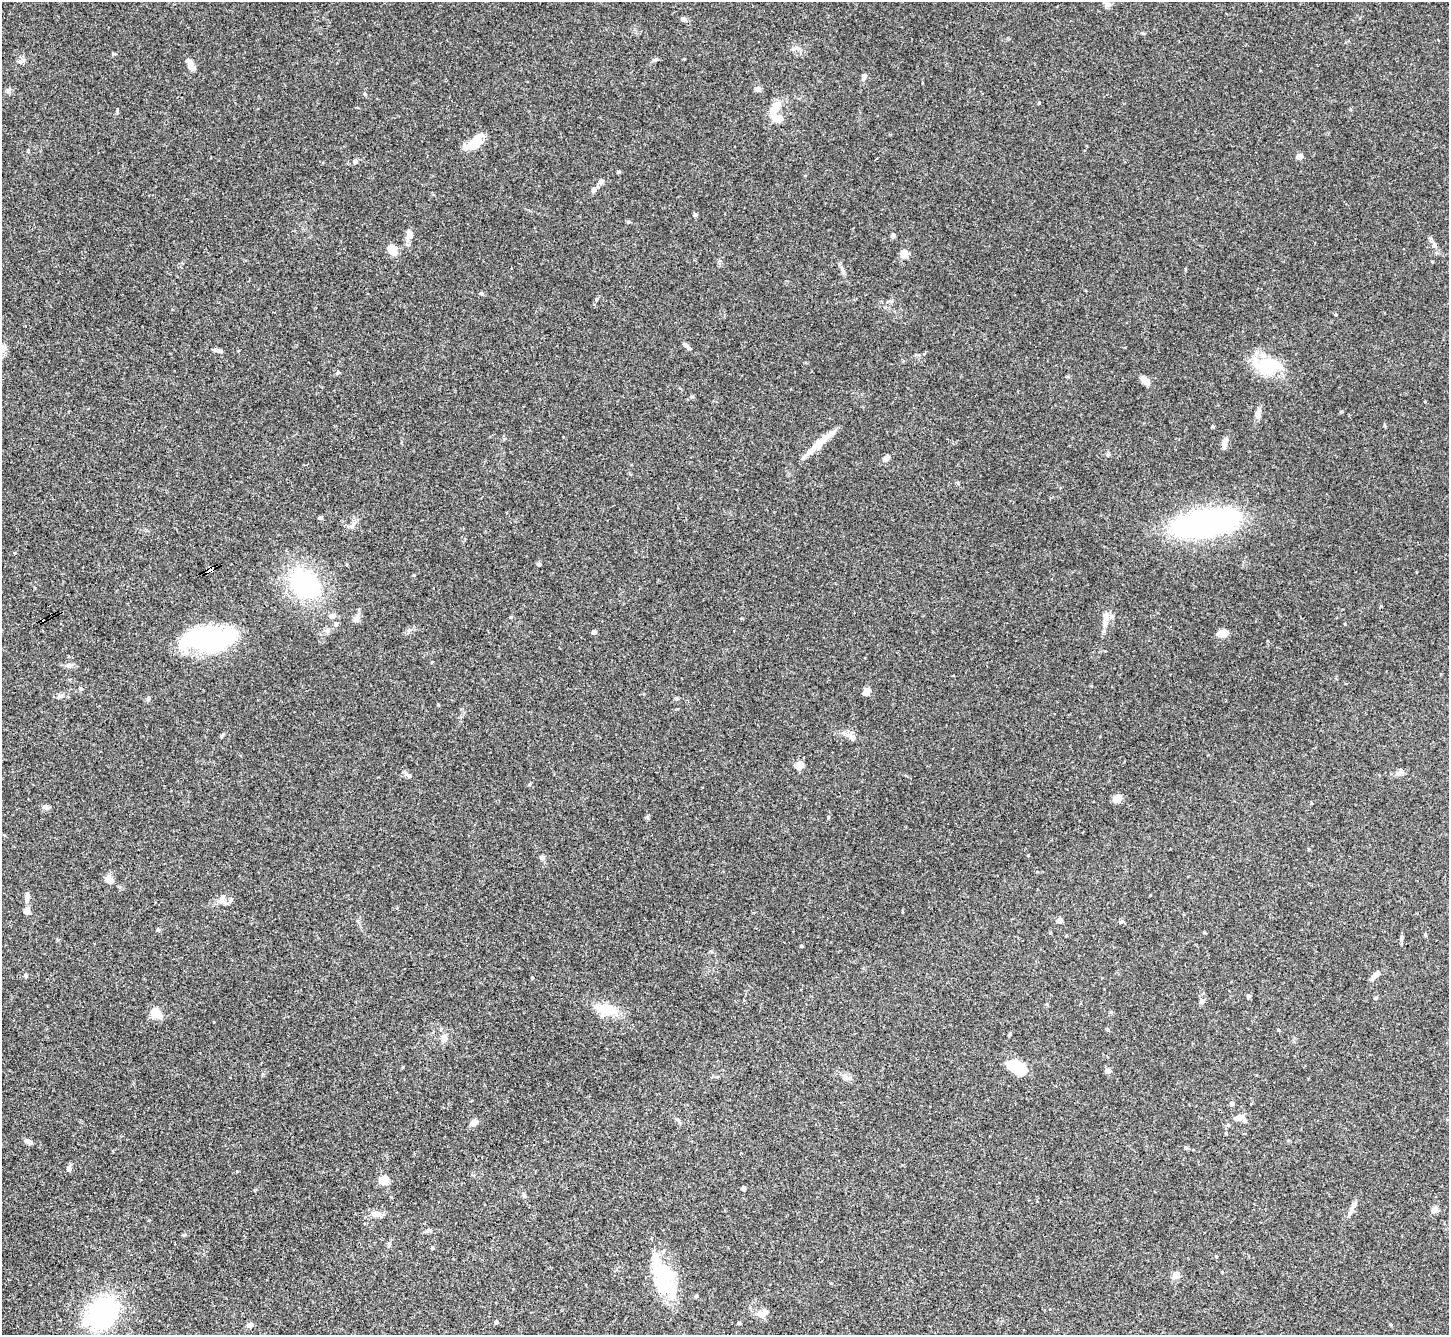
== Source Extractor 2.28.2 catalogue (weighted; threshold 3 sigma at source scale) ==
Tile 7 of 4 x 4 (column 3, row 2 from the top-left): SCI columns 2898-4344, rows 2960-4292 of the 5792 x 5782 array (HDU 1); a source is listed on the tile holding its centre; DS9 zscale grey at full resolution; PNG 1451 x 1337 px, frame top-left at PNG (2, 2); no overlay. Shown black and unused: <1% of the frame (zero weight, under 3 of 4 exposures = <1% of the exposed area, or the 3 px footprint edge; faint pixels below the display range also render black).
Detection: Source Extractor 2.28.2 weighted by HDU 2 'WHT'; one run over the whole footprint, this tile lists its part. Background 0.11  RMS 0.0068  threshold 0.0307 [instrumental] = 3 sigma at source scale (4.5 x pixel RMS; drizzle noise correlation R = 1.50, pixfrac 1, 0.05/0.05 arcsec/px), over >= 5 px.
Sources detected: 124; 4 inside a brighter object's white glare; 2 cosmic-ray / hot-pixel residue — not listed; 5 inside a brighter listed object's ellipse — not listed separately; the other 113 listed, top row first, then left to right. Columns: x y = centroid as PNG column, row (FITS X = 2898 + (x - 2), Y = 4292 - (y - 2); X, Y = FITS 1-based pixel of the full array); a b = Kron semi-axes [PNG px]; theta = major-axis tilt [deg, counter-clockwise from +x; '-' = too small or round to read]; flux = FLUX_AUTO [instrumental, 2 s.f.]
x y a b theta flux
1106 3 10 7 -46 2.5
683 19 6 5 - 1.9
797 48 6 6 - 1.9
20 62 7 4 -1 1.5
192 67 10 7 -51 4.1
864 76 7 5 58 2.3
758 89 7 6 - 2.4
8 91 8 4 46 1.5
1039 103 4 3 - 0.76
773 111 16 11 82 7.7
476 142 24 12 51 12
1299 156 5 4 - 8.7
876 159 3 2 - 0.78
355 161 4 4 - 3.5
601 181 6 6 - 2.3
593 190 7 6 - 2.6
695 215 5 4 - 1.3
410 233 9 7 -46 2.6
893 236 5 4 - 2.1
392 250 14 9 -43 6.2
904 254 6 6 - 9.2
597 299 5 3 - 0.77
1336 314 4 3 - 0.61
687 346 15 4 -47 2
4 347 9 6 -50 2.8
217 350 12 4 -11 2
1267 366 32 19 -5 32
338 373 6 4 65 0.93
1145 381 12 6 -41 4.9
1258 414 13 7 84 3.2
1225 443 15 6 80 3.4
817 444 37 8 42 12
1108 454 6 5 - 1.2
886 458 8 5 41 4
320 518 5 4 - 1.4
1205 523 60 20 10 190
539 564 5 4 - 1.3
210 570 8 4 35 26
414 575 4 4 - 0.56
304 584 32 25 -49 79
332 616 10 6 -1 2.5
511 617 4 4 - 0.72
356 618 8 6 59 3.9
1105 622 18 6 79 4.8
336 624 6 5 - 1.4
594 632 4 4 - 3.2
1223 633 10 6 10 8.3
206 639 42 22 3 110
68 665 7 5 43 1.5
81 689 6 5 - 1
867 692 9 6 45 4.4
148 698 6 5 - 1.2
676 698 6 4 -1 0.97
438 705 4 3 - 0.62
852 738 10 8 -52 3
799 765 9 8 - 6
1398 773 7 4 18 1.6
409 776 7 5 -24 1.5
1117 798 10 7 27 5.4
46 807 9 6 -14 2.2
828 817 5 3 - 0.67
542 857 6 5 - 1.7
110 880 10 7 -29 4.6
27 896 10 6 -86 3.2
222 900 11 10 - 4.3
27 911 10 8 86 2.9
1060 920 4 4 - 5.2
1121 922 6 5 - 1.1
158 930 5 4 - 0.87
1426 935 5 3 - 0.69
1401 938 8 4 82 1.3
801 946 4 4 - 0.66
25 975 5 5 - 0.98
1374 976 12 6 52 2.6
532 978 4 3 - 0.7
1248 997 6 5 - 1.1
1376 998 5 4 - 0.79
1202 1001 7 6 - 2.1
606 1010 36 12 -11 15
156 1013 13 9 -44 9.7
1278 1030 4 3 - 0.65
1010 1035 5 3 - 0.83
444 1037 11 8 -66 3.5
403 1067 5 3 - 0.53
1017 1067 19 13 -34 20
1108 1071 6 5 - 3.3
846 1077 15 7 -21 3.3
1232 1104 5 4 - 2.2
1239 1118 6 5 - 4.8
1245 1121 6 4 -50 1.7
473 1123 8 6 33 4.5
1228 1125 5 4 - 1.1
28 1141 10 5 -27 2.3
1186 1148 5 4 - 1.2
69 1169 8 7 - 2
384 1180 5 5 - 32
744 1189 4 4 - 2.6
524 1195 7 5 -68 1.2
1434 1210 4 4 - 14
1351 1211 12 6 66 3
377 1214 12 8 -18 4
429 1230 9 5 13 1.5
184 1235 5 4 - 0.78
389 1244 7 4 46 1.1
432 1248 4 4 - 0.7
1176 1275 11 9 68 3.1
663 1276 40 27 -65 41
696 1296 4 4 - 0.98
102 1313 24 19 49 110
764 1313 15 8 34 4.6
496 1322 4 4 - 1.9
738 1323 4 3 - 0.87
250 1325 8 5 14 2.1
Overlapping masked pixels (flux is a lower limit): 1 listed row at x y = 210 570
Isophote crosses this tile's border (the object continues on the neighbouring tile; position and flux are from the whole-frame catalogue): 1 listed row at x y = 1106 3
Unlisted compact peaks at least as high as the median listed source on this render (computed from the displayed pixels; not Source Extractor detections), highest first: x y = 618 172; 481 293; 1434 244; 647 817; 409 630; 113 54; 117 110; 655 60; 628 222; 842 269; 1345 624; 1212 426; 365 94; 1341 411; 354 523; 530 784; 1111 1012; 958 483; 1185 269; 1425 402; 1390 1324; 1143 33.